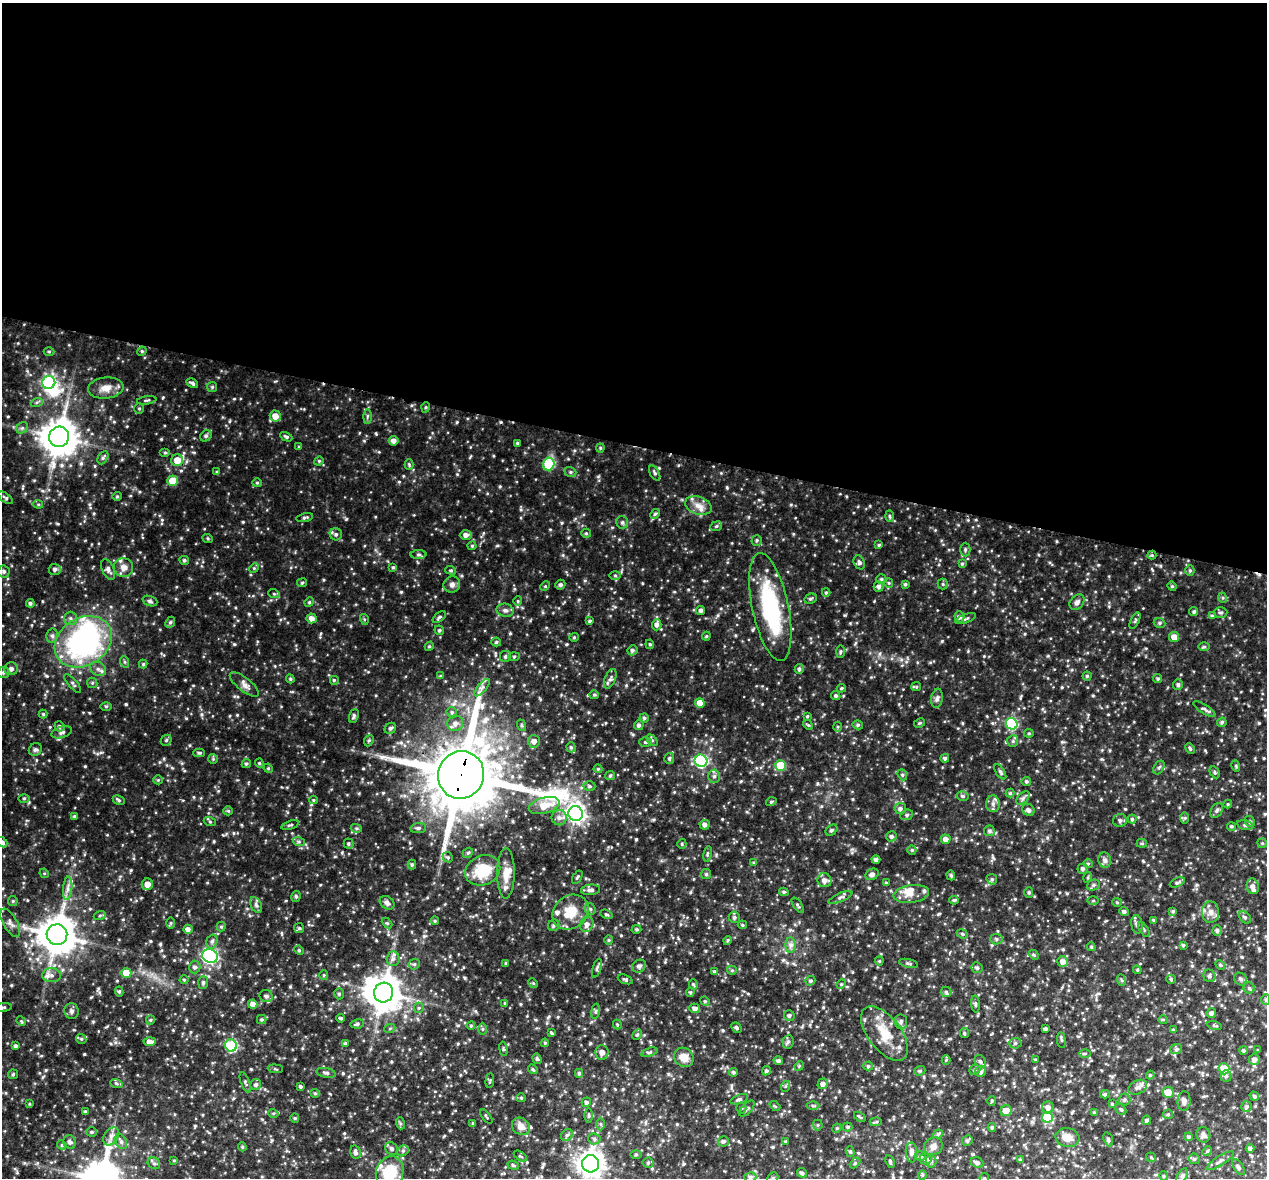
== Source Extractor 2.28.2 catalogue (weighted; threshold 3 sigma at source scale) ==
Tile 3 of 4 x 4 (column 3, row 1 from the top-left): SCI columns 2531-3795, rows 3791-4966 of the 5066 x 5099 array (HDU 1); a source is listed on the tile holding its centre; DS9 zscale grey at full resolution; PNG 1269 x 1180 px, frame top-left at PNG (2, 3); each listed source drawn as its Kron ellipse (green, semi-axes under 4 px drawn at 4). Shown black and unused: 38% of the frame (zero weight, under 3 of 4 exposures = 2% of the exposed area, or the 3 px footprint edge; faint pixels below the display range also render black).
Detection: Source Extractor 2.28.2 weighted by HDU 2 'WHT'; one run over the whole footprint, this tile lists its part. Background 0.0884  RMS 0.011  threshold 0.0477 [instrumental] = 3 sigma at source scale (4.5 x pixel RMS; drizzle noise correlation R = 1.50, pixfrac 1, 0.05/0.05 arcsec/px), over >= 5 px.
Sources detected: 654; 4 inside a brighter object's white glare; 2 cosmic-ray / hot-pixel residue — neither listed nor drawn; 13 inside a brighter listed object's ellipse — not listed separately; of the other 635, all 500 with FLUX_AUTO >= 1.13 (the completeness limit of this list) listed and drawn (135 fainter detections not listed), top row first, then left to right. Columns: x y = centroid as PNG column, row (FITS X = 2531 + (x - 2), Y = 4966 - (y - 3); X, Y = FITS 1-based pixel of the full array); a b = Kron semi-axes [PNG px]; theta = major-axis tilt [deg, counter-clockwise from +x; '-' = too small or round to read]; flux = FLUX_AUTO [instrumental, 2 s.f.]
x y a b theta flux
49 351 5 3 - 1.3
142 351 5 4 - 1.2
49 383 6 6 - 170
192 383 6 3 -30 2.3
212 387 5 5 - 1.6
106 388 18 10 6 11
147 400 10 3 9 1.5
37 402 6 4 19 1.7
426 407 5 3 - 1.2
139 408 5 4 - 1.5
275 416 5 5 - 9
367 416 7 4 89 1.7
22 428 6 5 - 2.1
206 436 6 5 - 1.7
59 437 10 10 - 2200
286 437 6 3 -28 2.1
394 441 5 4 - 4.7
518 443 3 3 - 1.4
299 447 4 3 - 1.2
600 448 4 4 - 1.3
165 453 5 3 - 1.2
103 458 7 5 62 2.4
177 460 6 6 - 15
319 461 5 4 - 1.3
549 464 6 6 - 51
409 465 5 4 - 1.2
217 472 4 4 - 1.2
570 472 6 5 - 1.9
655 473 8 4 -61 2.1
173 481 5 5 - 20
257 483 5 4 - 1.3
117 496 4 4 - 1.2
5 498 8 4 -36 1.9
38 504 5 4 - 1.3
698 506 14 8 -19 8.5
655 514 5 4 - 1.5
889 516 6 4 -88 1.5
305 518 8 3 12 1.8
622 522 6 6 - 2.3
716 526 6 4 23 1.6
586 533 5 4 - 1.3
336 534 6 6 - 2.4
466 535 6 5 - 4.6
208 539 5 3 - 1.2
757 540 5 5 - 1.7
879 545 4 3 - 1.3
472 546 4 4 - 1.3
965 550 7 5 89 2.1
419 555 8 4 0 1.6
1152 555 4 4 - 1.2
184 560 5 4 - 1.8
859 562 7 5 -63 2.5
962 564 4 4 - 1.2
124 567 9 9 - 6.3
393 567 4 3 - 1.2
254 568 5 4 - 1.2
55 569 6 5 - 3.3
108 569 11 6 -65 4
451 570 5 4 - 1.5
4 571 6 6 - 2.4
1190 571 5 4 - 1.6
615 575 6 4 -1 1.3
881 579 5 4 - 1.6
302 583 5 4 - 1.2
889 583 5 4 - 1.1
452 584 8 8 - 4.5
905 584 4 4 - 1.7
943 584 5 5 - 1.6
560 585 5 4 - 2.3
545 586 5 4 - 1.2
879 586 5 5 - 2.9
1172 586 5 4 - 1.3
826 593 4 4 - 1.3
274 594 6 3 -19 1.3
1223 598 5 3 - 1.1
811 599 6 4 27 1.6
150 601 8 5 -20 2.3
518 601 4 4 - 1.2
309 602 5 4 - 1.3
1077 602 8 6 47 3.9
30 603 4 4 - 2.2
770 607 55 18 -78 99
505 610 8 6 -12 3.3
701 610 4 4 - 2.7
1194 611 5 4 - 1.7
1221 612 6 5 - 2
1212 616 4 4 - 1.6
439 617 8 4 38 2
959 617 5 5 - 3
71 618 7 6 - 2.8
312 618 5 5 - 5.4
364 619 5 3 - 1.2
966 619 11 4 20 2.1
590 621 4 3 - 1.5
1135 621 9 4 64 1.7
170 622 6 4 66 1.8
1159 623 6 5 - 1.8
657 625 6 5 - 3.6
439 630 5 4 - 1.9
52 636 7 5 77 2.7
706 636 4 3 - 1.2
574 637 4 4 - 1.1
1174 637 5 5 - 8.6
83 642 30 24 32 210
496 642 5 4 - 1.6
650 644 5 4 - 1.5
429 646 5 4 - 1.3
1204 647 5 3 - 1.3
632 650 5 5 - 2.4
840 651 6 3 88 1.4
505 656 5 5 - 2.3
514 656 5 3 - 1.2
125 662 6 3 -71 1.3
143 664 4 4 - 1.3
11 669 7 6 - 3.8
98 669 8 6 -32 3.9
799 669 5 4 - 1.9
3 672 6 6 - 2.4
440 676 4 3 - 1.3
1087 676 4 4 - 1.4
290 679 4 4 - 1.4
610 679 10 5 67 3.3
1158 679 4 4 - 1.6
334 680 5 5 - 1.4
92 683 5 5 - 1.5
73 684 11 4 -49 2.3
244 684 17 7 -39 5.4
1178 684 5 5 - 2.3
482 687 11 3 50 2.9
916 687 5 4 - 1.2
841 688 4 3 - 1.2
594 695 5 4 - 1.3
836 696 5 4 - 1.8
937 698 9 5 81 2.8
700 703 5 4 - 11
106 706 6 4 -1 1.2
1204 709 13 4 -32 2.7
452 712 5 5 - 1.8
43 714 4 4 - 1.3
354 716 7 4 69 2.2
807 716 4 3 - 1.3
644 718 4 4 - 1.8
1222 722 5 4 - 1.9
455 723 8 7 - 5.4
920 723 6 4 28 1.4
1012 724 6 5 - 74
521 725 6 4 -72 1.5
639 725 5 4 - 2.4
808 725 5 4 - 1.1
858 725 5 4 - 1.8
59 726 5 5 - 2.2
838 727 5 3 - 1.2
390 728 6 5 - 2.3
62 732 10 5 17 3.2
1029 733 4 4 - 1.3
166 740 6 5 - 1.7
652 740 6 4 -45 1.6
369 741 6 4 67 1.6
534 741 6 6 - 5.2
1013 741 6 5 - 2.2
645 742 6 5 - 1.7
571 747 5 4 - 1.9
1190 749 5 4 - 1.5
35 750 7 6 - 2.4
199 753 6 4 0 1.7
669 758 5 5 - 1.9
945 758 4 4 - 2.2
213 759 5 5 - 1.3
701 761 6 6 - 120
259 763 4 4 - 1.2
246 764 5 4 - 1.7
780 765 5 5 - 21
1236 766 6 3 -73 1.2
1159 767 7 5 61 2.1
268 768 5 4 - 1.2
598 769 4 4 - 1.1
1000 772 8 4 -56 2.1
1215 772 6 4 -62 1.5
461 775 24 23 - 11000
902 775 6 4 -68 1.7
610 776 5 4 - 1.4
714 776 6 6 - 3.1
158 780 5 4 - 1.3
1026 781 5 5 - 1.6
589 786 6 5 - 1.8
1010 793 4 4 - 1.4
963 796 6 5 - 1.9
24 798 5 3 - 1.2
1023 798 8 5 46 2.4
119 800 6 4 -28 1.9
313 800 4 4 - 1.3
771 802 5 4 - 1.2
993 804 8 7 - 4.4
1228 804 4 4 - 1.2
544 806 16 8 15 17
900 809 6 5 - 2.6
1028 810 6 5 - 3.5
1217 810 8 5 59 2.4
228 811 5 4 - 1.2
576 814 7 7 - 470
907 815 6 5 - 1.9
75 816 4 4 - 1.8
559 818 7 7 - 4.9
1185 818 6 4 89 1.3
1132 819 4 4 - 1.5
1120 820 7 6 - 2.6
210 822 6 4 -19 1.4
1250 822 6 5 - 1.7
290 825 9 3 18 1.7
705 825 5 5 - 3.6
1245 825 8 4 -14 2.2
1231 826 5 4 - 1.8
356 828 5 3 - 1.3
418 828 8 5 8 2.2
832 830 7 4 40 2.1
989 831 5 5 - 2.2
891 836 5 5 - 2.6
946 839 5 4 - 5.3
2 842 6 4 -43 2.5
299 842 6 4 -19 1.6
1142 843 5 4 - 1.4
1262 843 4 4 - 1.3
348 844 5 5 - 1.7
682 844 5 4 - 1.3
912 850 5 4 - 1.2
468 853 6 4 41 1.6
708 854 8 4 81 1.6
448 857 5 4 - 1.5
876 860 4 4 - 2.6
1105 860 7 6 - 3.9
754 862 4 3 - 1.2
412 864 5 4 - 1.5
1088 864 4 4 - 1.2
1083 869 5 5 - 2.1
483 870 18 14 24 34
44 873 5 4 - 1.2
506 873 25 9 89 12
706 874 5 5 - 1.7
872 874 7 5 30 3.6
951 875 5 4 - 1.5
577 877 7 3 56 1.5
1088 877 5 3 - 1.1
992 879 6 5 - 1.6
824 880 7 7 - 5.9
1177 882 8 4 24 2.3
886 883 3 3 - 1.6
147 884 6 5 - 7.3
1093 885 6 5 - 2
1253 886 8 6 -74 4.1
68 888 12 4 85 4.4
591 890 9 5 6 3.5
784 892 5 4 - 1.8
1029 893 5 4 - 1.5
911 894 18 9 8 9
296 896 5 4 - 1.9
840 897 13 4 23 2.8
954 900 4 4 - 1.5
1093 900 6 4 2 1.3
13 901 5 5 - 1.3
1117 902 5 4 - 1.2
387 903 8 6 -38 3.2
256 905 8 5 -64 2.8
798 905 9 3 -55 1.6
590 909 6 5 - 2
1173 911 4 4 - 1.4
570 912 19 16 39 23
1124 912 5 4 - 2.6
1211 912 10 8 -88 6.1
606 914 6 4 -20 1.7
100 915 6 4 20 1.4
734 917 6 5 - 2.1
1245 917 7 5 -47 2
1154 920 4 3 - 1.4
435 921 4 3 - 1.2
10 923 16 7 -61 5.5
171 923 6 4 89 1.3
387 923 6 4 -43 1.4
587 924 8 6 66 5.4
1137 924 9 5 -82 2.9
554 925 6 5 - 2.3
742 925 5 4 - 1.3
221 927 5 4 - 1.5
299 928 5 5 - 1.5
188 929 4 4 - 3.9
636 929 5 4 - 1.5
1144 930 8 3 -57 1.4
1217 930 5 5 - 2.4
962 934 6 4 -24 1.5
57 935 10 10 - 2400
996 939 6 5 - 2.1
609 940 5 4 - 1.3
727 940 4 3 - 1.2
212 941 7 5 73 2.6
791 945 7 5 90 3
1183 945 4 4 - 1.7
1091 947 4 3 - 1.2
299 950 5 4 - 1.4
1034 955 5 4 - 1.3
210 956 8 6 -22 220
393 959 7 6 - 3.4
879 961 4 4 - 1.1
1063 962 5 5 - 5.6
506 963 3 3 - 1.2
908 963 9 3 -12 1.8
414 964 6 5 - 1.8
1220 965 5 4 - 1.4
639 966 7 6 - 2.9
195 967 6 6 - 3
597 968 10 3 71 1.9
977 968 5 5 - 2
732 970 5 4 - 1.3
1137 970 4 4 - 1.2
714 971 4 3 - 1.3
126 973 5 5 - 20
52 975 9 7 1 4.6
324 975 4 4 - 1.1
1209 976 6 6 - 2.2
625 979 8 4 -20 1.8
1171 979 5 4 - 1.3
1241 979 7 6 - 2.7
184 980 4 4 - 1.2
1121 980 6 3 -69 1.1
810 981 5 4 - 1.7
203 982 6 5 - 2.1
533 983 5 4 - 1.2
693 984 5 4 - 1.5
841 984 5 4 - 1.2
1249 988 5 5 - 1.8
119 991 5 4 - 1.8
384 992 10 9 - 1900
690 992 4 4 - 1.3
946 992 5 5 - 2
339 994 5 5 - 1.8
266 996 7 6 - 3.2
1266 999 5 4 - 1.5
705 1001 5 4 - 1.4
505 1003 3 3 - 1.1
253 1004 5 4 - 6.3
975 1004 8 4 -85 1.7
3 1007 8 4 5 1.6
419 1008 5 5 - 1.5
694 1008 5 5 - 3
71 1011 8 7 - 2.8
595 1011 8 4 81 2
1211 1013 5 4 - 2.9
789 1015 5 5 - 2.4
341 1018 4 3 - 1.3
262 1019 5 4 - 1.6
150 1020 4 4 - 1.2
1163 1020 4 4 - 1.3
21 1021 5 4 - 1.2
901 1022 7 6 - 2.7
357 1024 7 4 11 1.9
617 1024 5 4 - 1.1
1214 1025 7 4 -13 1.4
471 1026 4 3 - 1.4
390 1028 5 3 - 1.2
737 1028 6 4 -50 1.8
483 1029 6 4 89 1.5
1045 1029 4 3 - 1.8
1173 1030 4 3 - 1.6
552 1033 4 3 - 1.2
884 1033 32 16 -53 27
964 1033 5 4 - 1.4
637 1035 6 4 61 1.4
81 1039 5 5 - 1.5
1061 1040 8 3 -83 1.5
150 1042 6 4 3 6.4
788 1042 7 5 81 2.3
345 1043 4 3 - 2.1
545 1043 4 3 - 1.2
1015 1043 6 5 - 2.1
231 1045 6 5 - 77
16 1046 3 3 - 2.3
503 1049 7 3 -81 1.3
1176 1049 6 5 - 1.9
1258 1050 3 3 - 1.2
1243 1051 4 4 - 1.7
602 1052 7 6 - 4.4
649 1052 8 4 18 2
1085 1054 6 4 1 1.4
684 1057 10 9 - 10
537 1059 5 4 - 1.6
946 1060 4 4 - 1.2
1035 1060 3 3 - 1.3
1254 1060 6 5 - 3.4
778 1061 5 4 - 2.4
980 1061 7 5 -55 2.1
799 1066 5 4 - 1.1
868 1066 5 4 - 1.9
275 1069 8 3 -5 1.2
533 1069 5 4 - 1.3
1224 1069 5 5 - 21
975 1070 6 4 22 1.7
766 1071 5 4 - 1.9
920 1071 6 4 21 1.5
981 1071 5 5 - 3.7
734 1072 4 4 - 1.9
326 1073 10 4 -12 2.4
579 1073 4 4 - 1.7
13 1074 5 4 - 1.4
1150 1075 4 4 - 1.2
1226 1076 6 5 - 2.3
490 1081 7 3 84 1.2
245 1082 11 4 -68 2
116 1083 6 4 -20 1.7
823 1084 5 5 - 3.8
256 1085 6 5 - 2.5
300 1086 3 3 - 1.5
786 1086 5 3 - 1.3
1138 1087 10 6 27 4.4
1168 1092 5 5 - 13
315 1093 5 4 - 1.3
1105 1094 5 4 - 1.6
1254 1096 5 4 - 1.7
521 1098 5 4 - 1.3
739 1099 9 4 18 2.7
1125 1100 6 6 - 2
992 1101 5 4 - 1.3
1184 1101 10 6 85 4.2
586 1102 5 4 - 2.3
29 1104 4 3 - 1.2
1112 1104 4 4 - 1.4
813 1105 6 4 -1 1.6
775 1106 6 4 -42 1.3
1247 1106 5 5 - 1.8
1048 1107 6 6 - 4.9
741 1108 5 5 - 1.4
747 1108 10 5 48 2.3
1121 1109 6 4 -47 1.5
85 1111 3 3 - 1.3
1006 1111 5 5 - 9.1
273 1113 5 3 - 1.3
1094 1113 4 3 - 1.5
1168 1114 5 4 - 1.4
589 1116 7 3 90 1.4
486 1117 8 3 -51 1.2
860 1117 6 3 -32 1.4
1047 1117 5 5 - 40
295 1118 5 4 - 1.3
1147 1120 4 4 - 2
876 1122 6 3 1 1.5
400 1123 6 4 -72 1.6
473 1123 3 3 - 1.2
601 1124 6 4 -89 1.5
818 1125 5 5 - 1.5
521 1126 9 8 - 7.7
848 1127 5 4 - 1.5
992 1127 4 3 - 1.6
837 1128 5 4 - 1.2
91 1132 5 4 - 1.5
938 1134 5 4 - 1.9
567 1135 6 5 - 2.1
1203 1135 8 7 - 3.2
111 1136 10 7 57 4.8
1067 1137 12 9 -13 10
1189 1137 4 3 - 1.5
594 1139 6 5 - 2.4
1108 1139 7 4 -72 1.7
723 1141 5 5 - 2.4
786 1141 3 3 - 1.2
967 1141 5 5 - 2.1
70 1142 7 6 - 2.8
121 1142 8 5 -62 2.7
62 1145 5 4 - 1.4
933 1146 10 8 34 5.3
242 1147 4 3 - 1.4
392 1149 7 6 - 2.7
1250 1149 4 4 - 2.6
403 1151 6 5 - 2.1
850 1151 5 4 - 1.5
1207 1151 5 4 - 1.2
355 1152 7 5 -76 3.2
912 1152 10 6 -86 4.4
636 1154 6 4 1 1.2
520 1156 7 3 -35 1.4
920 1156 5 5 - 1.7
1151 1157 5 4 - 1.3
925 1159 6 5 - 2.9
1194 1159 6 5 - 1.9
174 1160 4 4 - 1.2
1020 1160 4 4 - 1.6
890 1161 6 3 -65 1.3
931 1161 6 5 - 2.3
1220 1161 15 4 33 3.3
977 1162 6 5 - 3.1
154 1163 7 5 -40 2.6
648 1163 5 5 - 1.5
855 1163 6 4 45 1.2
591 1164 9 8 - 890
513 1165 6 4 -20 1.5
1239 1167 9 4 -57 2.5
390 1173 17 13 73 38
802 1173 5 4 - 1.7
922 1175 4 4 - 1.2
1164 1176 4 4 - 1.2
1182 1176 8 4 58 2.2
750 1177 6 4 13 2.1
773 1178 6 5 - 1.5
984 1178 5 4 - 1.5
Overlapping masked pixels (flux is a lower limit): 3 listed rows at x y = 177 460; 461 775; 57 935
Isophote crosses this tile's border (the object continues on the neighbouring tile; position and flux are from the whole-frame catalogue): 8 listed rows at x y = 4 571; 2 842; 1266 999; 3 1007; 591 1164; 390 1173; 773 1178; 984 1178
Unlisted compact peaks at least as high as the median listed source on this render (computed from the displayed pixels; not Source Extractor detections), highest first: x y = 346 519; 162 520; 186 718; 457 474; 202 714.